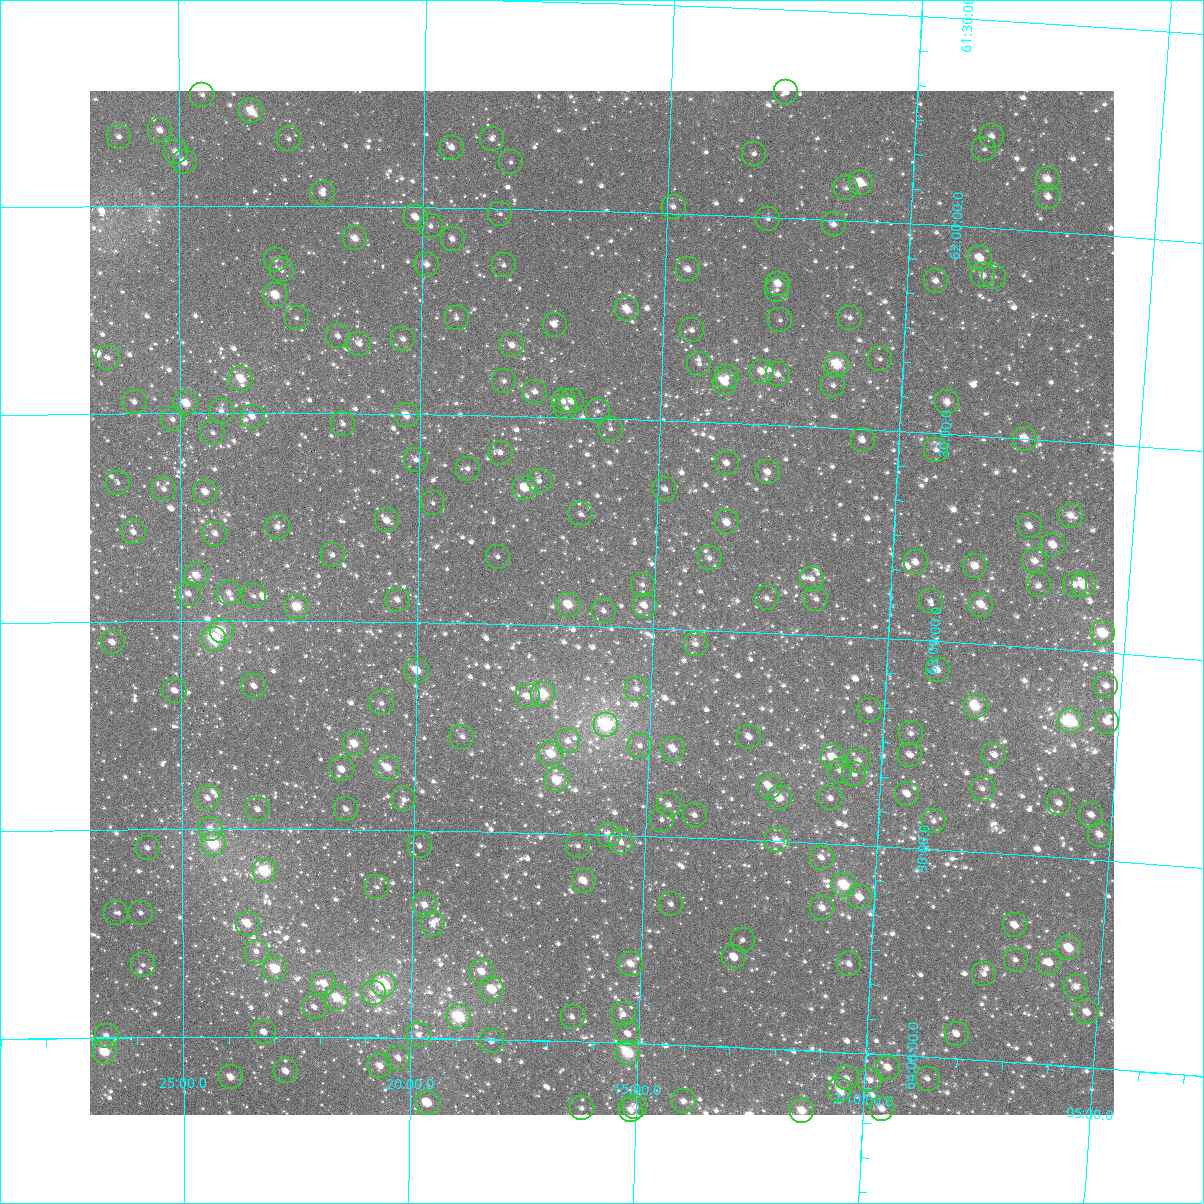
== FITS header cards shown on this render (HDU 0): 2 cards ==
NAXIS1  =                 1024
NAXIS2  =                 1024

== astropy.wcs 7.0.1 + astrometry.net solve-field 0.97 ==
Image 1024 x 1024 px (HDU 0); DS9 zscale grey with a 90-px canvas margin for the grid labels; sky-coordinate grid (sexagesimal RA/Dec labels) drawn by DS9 from the SOLVED WCS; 245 Tycho-2 reference stars matched to detected sources circled (green)
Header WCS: RA---TAN-SIP/DEC--TAN-SIP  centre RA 02:16:06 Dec +62:57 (34.02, +62.94 deg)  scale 8.66 arcsec/px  FOV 147.8' x 147.9'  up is +178 deg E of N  parity flipped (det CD > 0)
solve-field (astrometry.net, Tycho-2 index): VERIFIED the header's WCS against the Tycho-2 star catalogue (verified at 6 index scales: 11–245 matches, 0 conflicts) and refined it, rather than solving blind
Solved WCS: RA---TAN-SIP/DEC--TAN-SIP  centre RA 02:16:06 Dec +62:57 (34.02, +62.94 deg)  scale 8.66 arcsec/px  FOV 147.8' x 147.9'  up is +178 deg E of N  parity flipped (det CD > 0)
The solver's refit moves the header's centre by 0.19 arcsec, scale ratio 1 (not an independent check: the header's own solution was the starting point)
Tycho-2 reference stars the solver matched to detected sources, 245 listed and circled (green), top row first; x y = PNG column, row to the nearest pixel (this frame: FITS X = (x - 90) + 1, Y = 1024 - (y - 91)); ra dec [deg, ICRS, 3 dp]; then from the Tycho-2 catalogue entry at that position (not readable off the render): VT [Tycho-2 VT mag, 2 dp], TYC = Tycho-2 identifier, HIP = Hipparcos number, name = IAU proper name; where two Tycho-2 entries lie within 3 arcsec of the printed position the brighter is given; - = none
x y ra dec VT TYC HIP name
786 92 33.165 +61.699 11.06 4033-967-1 - -
202 95 36.128 +61.734 11.23 4046-1000-1 - -
251 111 35.879 +61.774 8.78 4046-666-1 11156 -
160 130 36.343 +61.819 10.54 4046-60-1 - -
992 136 32.110 +61.780 10.82 4033-129-1 - -
119 137 36.553 +61.834 10.64 4046-202-1 - -
289 139 35.687 +61.840 11.87 4046-982-1 - -
492 139 34.652 +61.833 11.50 4046-1818-1 - -
452 148 34.856 +61.856 10.68 4046-1240-1 - -
984 149 32.144 +61.812 11.49 4033-1933-1 - -
176 152 36.264 +61.871 10.33 4046-502-1 - -
754 154 33.314 +61.850 11.06 4033-1163-1 - -
185 162 36.220 +61.896 10.60 4050-2905-1 - -
511 162 34.555 +61.889 11.60 4050-2523-1 - -
1048 179 31.813 +61.874 9.82 4033-103-1 - -
861 183 32.765 +61.909 9.02 4037-531-1 10193 -
846 188 32.837 +61.923 11.35 4037-687-1 - -
323 193 35.513 +61.970 10.14 4050-2300-1 - -
1048 197 31.804 +61.917 10.55 4037-762-1 - -
674 207 33.716 +61.985 10.85 4037-426-1 - -
500 214 34.603 +62.013 11.80 4050-2705-1 - -
416 217 35.035 +62.026 10.35 4050-2842-1 - -
768 219 33.231 +62.005 11.17 4037-621-1 - -
834 224 32.893 +62.012 10.65 4037-639-1 - -
431 226 34.958 +62.046 11.38 4050-2826-1 - -
355 238 35.346 +62.078 9.58 4050-2470-1 - -
453 239 34.845 +62.076 11.16 4050-2724-1 - -
980 258 32.133 +62.074 9.49 4037-3069-1 - -
276 260 35.753 +62.131 12.00 4050-1602-1 - -
427 265 34.974 +62.139 10.35 4050-2892-1 - -
504 265 34.580 +62.137 11.59 4050-2694-1 - -
688 269 33.630 +62.134 9.96 4037-2737-1 - -
282 270 35.722 +62.156 10.93 4050-2938-1 - -
983 275 32.113 +62.114 11.53 4037-2766-1 - -
994 277 32.057 +62.117 12.03 4037-2866-1 - -
936 281 32.353 +62.134 10.99 4037-3029-1 - -
778 284 33.164 +62.160 9.63 4037-2592-1 - -
777 290 33.169 +62.175 11.59 4037-3037-1 - -
276 295 35.753 +62.216 8.90 4050-2662-1 11118 -
627 309 33.939 +62.234 9.55 4037-2440-1 - -
297 318 35.643 +62.271 11.29 4050-1982-1 - -
457 318 34.816 +62.267 11.44 4050-2386-1 - -
850 318 32.786 +62.234 11.69 4037-2569-1 - -
780 320 33.145 +62.248 11.95 4037-2508-1 - -
555 325 34.310 +62.277 10.68 4050-2256-1 - -
692 330 33.599 +62.280 11.30 4037-2222-1 - -
338 336 35.429 +62.313 11.30 4050-2042-1 - -
403 339 35.091 +62.319 10.73 4050-980-1 - -
359 344 35.319 +62.331 10.87 4050-2893-1 - -
512 345 34.526 +62.329 10.04 4050-2542-1 - -
108 358 36.621 +62.365 11.00 4050-2263-1 - -
880 359 32.620 +62.329 11.37 4037-2274-1 - -
699 364 33.554 +62.360 11.88 4037-2102-1 - -
837 365 32.840 +62.348 8.31 4037-3147-1 - -
762 372 33.230 +62.373 9.77 4037-2558-1 - -
778 374 33.145 +62.378 10.40 4037-2535-1 10294 -
727 377 33.411 +62.390 10.91 4037-2094-1 - -
241 379 35.933 +62.417 9.11 4050-2486-1 11166 -
504 381 34.565 +62.415 11.42 4050-2677-1 - -
725 383 33.417 +62.403 9.95 4037-2410-1 - -
833 385 32.856 +62.398 11.28 4037-1919-1 - -
535 392 34.402 +62.439 10.47 4050-1830-1 - -
564 401 34.253 +62.461 10.52 4037-2721-1 - -
572 401 34.208 +62.461 10.94 4037-2475-1 - -
135 402 36.486 +62.472 11.15 4050-886-1 - -
947 402 32.258 +62.424 10.06 4037-2505-1 - -
186 403 36.216 +62.476 8.84 4050-2584-1 11254 -
566 408 34.237 +62.477 11.24 4037-2622-1 - -
222 411 36.032 +62.494 10.89 4050-1298-1 - -
598 411 34.072 +62.482 11.27 4037-1551-1 - -
407 415 35.068 +62.503 9.34 4050-2440-1 - -
253 417 35.872 +62.508 10.29 4050-2194-1 - -
173 419 36.287 +62.515 10.78 4050-2917-1 - -
343 424 35.399 +62.525 10.83 4050-2018-1 - -
611 429 34.004 +62.524 11.23 4037-2227-1 - -
213 433 36.078 +62.547 11.01 4050-2331-1 - -
1025 439 31.844 +62.501 9.38 4037-2593-1 9898 -
863 440 32.688 +62.527 11.26 4037-2567-1 - -
936 450 32.302 +62.540 10.75 4037-2284-1 - -
501 453 34.575 +62.588 11.35 4050-1208-1 - -
416 460 35.016 +62.609 10.54 4050-2922-1 - -
727 463 33.392 +62.597 10.97 4037-2551-1 - -
468 469 34.744 +62.628 10.95 4050-1692-1 - -
768 472 33.176 +62.614 10.04 4037-2985-1 - -
540 481 34.367 +62.654 11.60 4050-922-1 - -
118 483 36.576 +62.666 11.41 4050-2588-1 - -
525 488 34.442 +62.671 8.87 4050-1954-1 10702 -
164 489 36.335 +62.682 10.47 4050-1216-1 - -
665 489 33.709 +62.665 11.40 4037-2587-1 - -
205 492 36.118 +62.689 9.58 4050-1050-1 - -
433 503 34.924 +62.712 11.60 4050-1252-1 - -
581 514 34.147 +62.731 11.47 4037-1297-1 - -
1071 516 31.578 +62.679 10.38 4037-1727-1 - -
387 520 35.166 +62.756 9.59 4050-1292-1 - -
727 522 33.378 +62.739 9.58 4037-1988-1 10358 -
1030 526 31.791 +62.711 10.55 4037-3090-1 - -
278 527 35.740 +62.774 10.29 4050-944-1 - -
134 532 36.496 +62.786 10.24 4050-1128-1 - -
215 534 36.066 +62.790 11.21 4050-1408-1 - -
1053 545 31.660 +62.752 9.87 4037-1763-1 - -
333 555 35.450 +62.840 10.63 4050-1034-1 - -
498 557 34.579 +62.839 11.25 4050-854-1 - -
710 558 33.462 +62.827 10.90 4037-1031-1 - -
1035 561 31.751 +62.793 10.04 4037-790-1 - -
916 562 32.376 +62.814 9.92 4037-2379-1 - -
975 566 32.062 +62.814 9.54 4037-2164-1 9962 -
197 575 36.165 +62.890 9.34 4050-1898-1 - -
812 579 32.920 +62.865 10.62 4037-1965-1 - -
643 585 33.810 +62.897 10.80 4037-3071-1 - -
1039 585 31.722 +62.851 10.64 4037-1353-1 - -
1075 585 31.533 +62.843 10.22 4037-1351-1 - -
1084 585 31.487 +62.843 10.14 4037-1785-1 - -
229 593 35.995 +62.932 11.19 4050-1900-1 - -
189 594 36.208 +62.934 11.24 4050-2821-1 - -
254 596 35.864 +62.940 11.05 4050-1238-1 - -
767 598 33.152 +62.917 11.05 4037-2981-1 - -
816 599 32.890 +62.914 10.63 4037-1789-1 - -
398 600 35.104 +62.946 10.16 4050-2205-1 - -
931 601 32.287 +62.904 11.34 4037-2304-1 - -
569 605 34.199 +62.950 8.77 4037-2179-1 - -
981 605 32.018 +62.906 9.32 4037-1021-1 - -
645 606 33.796 +62.947 10.22 4037-1027-1 - -
297 607 35.634 +62.966 8.63 4050-2013-1 - -
604 611 34.011 +62.963 10.64 4037-1005-1 - -
222 631 36.034 +63.023 8.80 4050-1793-1 11190 -
1103 633 31.365 +62.955 8.36 4037-2775-1 - -
214 639 36.074 +63.042 7.65 4050-1439-1 11209 -
113 642 36.613 +63.050 9.79 4050-1739-1 - -
696 644 33.519 +63.035 10.64 4037-865-1 - -
938 670 32.228 +63.070 9.94 4037-1389-1 - -
417 671 34.993 +63.117 9.28 4050-837-1 10877 -
254 686 35.862 +63.157 10.72 4050-2131-1 - -
1106 686 31.330 +63.081 10.32 4037-2246-1 - -
637 689 33.823 +63.148 10.50 4037-1920-1 - -
175 691 36.283 +63.167 9.94 4050-1169-1 - -
543 694 34.320 +63.167 8.29 4050-1545-1 - -
528 696 34.404 +63.173 9.56 4050-2073-1 - -
382 703 35.182 +63.196 10.90 4050-1665-1 - -
976 706 32.016 +63.151 8.30 4037-1908-1 - -
870 710 32.577 +63.175 10.05 4037-1924-1 - -
1071 721 31.504 +63.172 7.66 4037-1682-1 9799 -
1107 722 31.309 +63.167 10.19 4037-1704-1 - -
606 725 33.981 +63.236 7.25 4037-1594-1 10557 -
911 733 32.350 +63.225 10.74 4037-1304-1 - -
462 737 34.747 +63.273 10.62 4050-1001-1 - -
749 737 33.213 +63.253 11.10 4037-1260-1 - -
568 741 34.182 +63.278 11.13 4037-1314-1 - -
355 744 35.323 +63.294 9.43 4050-781-1 - -
640 746 33.796 +63.284 10.75 4037-1024-1 - -
673 749 33.616 +63.289 9.77 4037-929-1 - -
551 754 34.271 +63.310 8.87 4037-1050-1 - -
910 755 32.349 +63.277 11.30 4037-1176-1 - -
994 755 31.899 +63.265 10.98 4037-1644-1 - -
833 757 32.763 +63.293 9.42 4037-1834-1 - -
859 761 32.621 +63.298 10.69 4037-716-1 - -
388 768 35.144 +63.351 9.15 4050-26-1 - -
342 769 35.389 +63.356 10.23 4050-38-1 - -
840 771 32.719 +63.324 11.15 4037-1602-1 - -
854 774 32.642 +63.330 11.16 4037-1440-1 - -
557 780 34.235 +63.374 8.74 4037-239-1 10639 -
770 787 33.092 +63.371 10.01 4037-1646-1 - -
983 789 31.951 +63.348 10.65 4037-1468-1 - -
907 794 32.353 +63.371 10.02 4037-1288-1 - -
208 798 36.110 +63.426 11.11 4050-74-1 - -
780 798 33.037 +63.396 9.38 4037-159-1 - -
831 798 32.763 +63.391 11.00 4037-419-1 - -
404 799 35.055 +63.427 10.96 4050-587-1 - -
1059 803 31.536 +63.370 10.41 4037-809-1 9804 -
669 805 33.629 +63.423 10.67 4037-106-1 - -
258 809 35.840 +63.453 10.82 4050-294-1 - -
346 809 35.366 +63.452 11.14 4050-12-1 - -
695 815 33.489 +63.446 10.95 4037-147-1 - -
1091 815 31.360 +63.393 10.91 4037-710-1 - -
662 820 33.664 +63.460 11.17 4037-134-1 - -
934 821 32.203 +63.433 10.97 4037-247-1 - -
211 829 36.092 +63.501 10.35 4050-465-1 - -
609 835 33.946 +63.501 10.30 4037-204-1 - -
1100 835 31.304 +63.439 10.02 4037-315-1 - -
777 840 33.041 +63.498 9.91 4037-305-1 10267 -
621 842 33.881 +63.518 10.79 4037-209-1 - -
214 844 36.078 +63.537 7.71 4050-485-1 11210 -
420 846 34.966 +63.538 11.22 4050-684-1 - -
578 846 34.112 +63.529 10.96 4037-341-1 - -
148 848 36.435 +63.545 10.62 4050-222-1 - -
822 858 32.792 +63.536 11.08 4037-278-1 - -
265 871 35.802 +63.602 7.92 4050-382-1 - -
584 881 34.076 +63.612 9.34 4037-221-1 10586 -
844 885 32.665 +63.598 8.11 4037-280-1 10160 -
377 887 35.194 +63.638 11.44 4050-359-1 - -
860 897 32.577 +63.626 10.44 4037-227-1 - -
671 904 33.599 +63.662 11.41 4037-77-1 - -
425 905 34.934 +63.680 10.04 4050-357-1 - -
822 908 32.778 +63.656 9.93 4037-122-1 - -
116 913 36.612 +63.700 12.39 4050-113-1 - -
141 913 36.475 +63.701 10.98 4050-161-1 - -
248 924 35.895 +63.728 9.07 4050-1-1 - -
433 924 34.887 +63.725 10.52 4050-33-1 - -
1015 925 31.729 +63.671 10.65 4037-37-1 - -
743 940 33.201 +63.741 11.64 4037-208-1 - -
1069 948 31.428 +63.716 9.02 4037-100-1 - -
257 952 35.846 +63.796 11.27 4054-1449-1 - -
734 957 33.243 +63.784 10.60 4041-1743-1 - -
1016 960 31.714 +63.753 10.71 4041-1427-1 - -
1049 963 31.530 +63.755 9.82 4041-1615-1 - -
631 964 33.805 +63.809 9.62 4041-1446-1 - -
849 964 32.616 +63.787 10.82 4041-1663-1 - -
143 965 36.466 +63.827 11.49 4054-751-1 - -
275 969 35.745 +63.837 8.54 4054-1629-1 - -
482 972 34.617 +63.838 9.31 4054-1948-1 - -
984 974 31.882 +63.792 10.88 4041-1283-1 - -
324 984 35.476 +63.872 9.96 4054-1819-1 - -
384 985 35.152 +63.874 7.50 4054-723-1 10919 -
1076 987 31.375 +63.809 10.22 4041-1578-1 - -
492 989 34.558 +63.880 10.01 4054-2012-1 - -
374 993 35.206 +63.894 10.84 4054-1203-1 - -
337 998 35.404 +63.906 8.77 4054-1099-1 - -
315 1007 35.528 +63.929 11.36 4054-835-1 - -
1087 1012 31.305 +63.867 10.06 4041-1289-1 - -
624 1014 33.836 +63.932 11.40 4041-1027-1 - -
459 1017 34.738 +63.948 7.66 4054-1987-1 10792 -
573 1017 34.115 +63.942 10.88 4041-1561-1 - -
264 1032 35.803 +63.989 10.64 4054-887-1 - -
628 1034 33.807 +63.978 11.16 4041-1695-1 - -
957 1034 32.009 +63.940 10.45 4041-990-1 - -
419 1035 34.955 +63.993 10.77 4054-413-1 - -
107 1036 36.668 +63.997 11.03 4054-1405-1 - -
492 1041 34.554 +64.004 11.60 4054-2013-1 - -
105 1052 36.678 +64.035 8.73 4054-485-1 - -
628 1053 33.804 +64.024 8.00 4041-1668-1 10486 -
398 1058 35.066 +64.049 10.40 4054-1425-1 - -
380 1066 35.164 +64.069 9.67 4054-317-1 - -
888 1068 32.374 +64.031 10.71 4041-1525-1 - -
286 1071 35.683 +64.083 10.24 4054-523-1 - -
231 1077 35.988 +64.097 9.40 4054-1473-1 - -
847 1078 32.597 +64.062 10.57 4041-795-1 - -
928 1079 32.154 +64.052 11.25 4041-1793-1 - -
870 1080 32.469 +64.064 10.28 4041-1172-1 - -
840 1090 32.629 +64.092 9.94 4041-1849-1 10147 -
684 1101 33.488 +64.135 10.43 4041-950-1 - -
428 1103 34.901 +64.155 11.17 4054-1563-1 - -
635 1107 33.754 +64.152 11.00 4041-1077-1 - -
582 1108 34.050 +64.160 11.10 4041-745-1 - -
882 1109 32.395 +64.131 9.67 4041-1920-1 10068 -
631 1110 33.778 +64.161 9.85 4041-1461-1 - -
802 1111 32.835 +64.146 8.86 4041-1435-1 10211 -